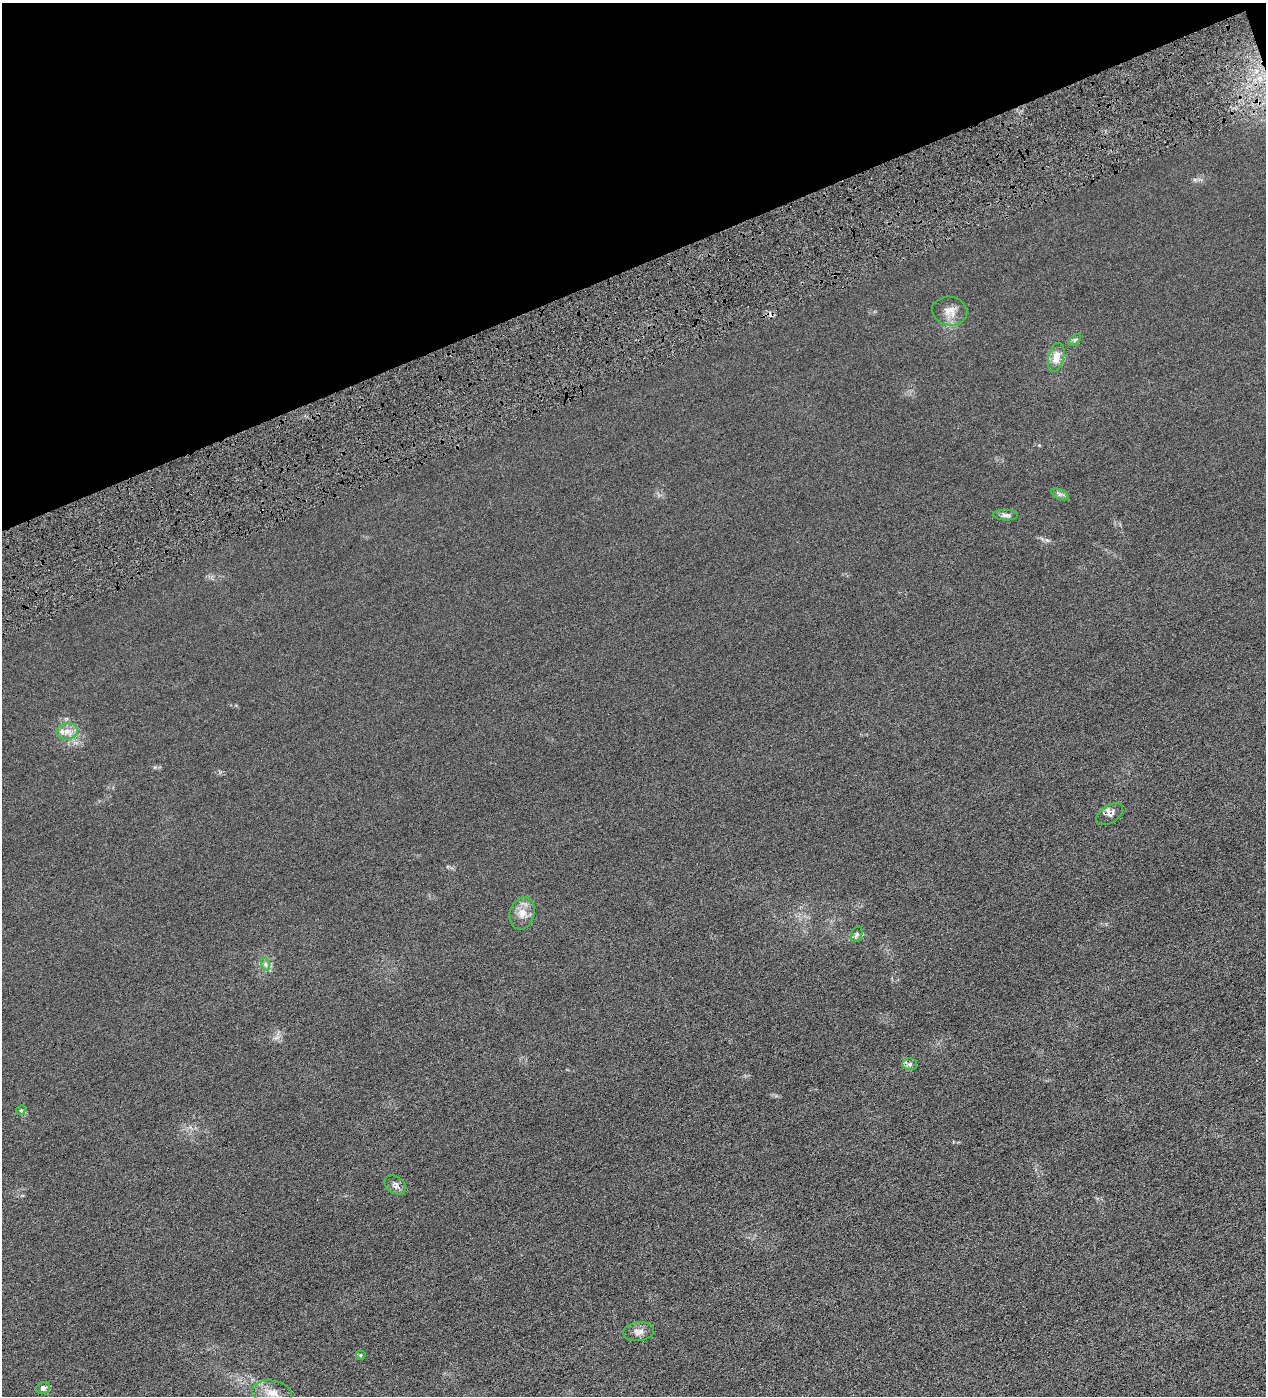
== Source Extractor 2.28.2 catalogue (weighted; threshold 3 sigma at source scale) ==
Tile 3 of 4 x 4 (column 3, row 1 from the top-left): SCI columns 2692-3955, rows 4182-5575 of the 5513 x 5577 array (HDU 1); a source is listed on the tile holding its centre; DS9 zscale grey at full resolution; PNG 1268 x 1398 px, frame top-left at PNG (2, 3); each listed source drawn as its Kron ellipse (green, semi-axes under 4 px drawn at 4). Shown black and unused: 19% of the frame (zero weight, under 4 of 8 exposures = <1% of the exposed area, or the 3 px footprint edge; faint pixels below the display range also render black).
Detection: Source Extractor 2.28.2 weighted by HDU 2 'WHT'; one run over the whole footprint, this tile lists its part. Background 0.0133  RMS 0.0042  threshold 0.0173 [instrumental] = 3 sigma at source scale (4.09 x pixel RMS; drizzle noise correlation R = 1.36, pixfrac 0.8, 0.05/0.05 arcsec/px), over >= 5 px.
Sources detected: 18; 1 cosmic-ray / hot-pixel residue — neither listed nor drawn; the other 17 listed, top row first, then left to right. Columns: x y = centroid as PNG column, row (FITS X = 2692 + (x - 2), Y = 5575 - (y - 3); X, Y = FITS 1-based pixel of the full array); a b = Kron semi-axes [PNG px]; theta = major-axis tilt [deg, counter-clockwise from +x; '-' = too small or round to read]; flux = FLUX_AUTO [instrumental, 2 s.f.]
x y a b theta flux
950 311 17 14 -9 3.7
1075 340 7 4 45 0.67
1056 357 15 8 76 4.3
1060 494 9 5 -25 0.96
1005 515 12 5 -2 1.2
67 731 10 8 10 2.7
1109 814 15 8 33 1.9
522 913 16 12 74 3.7
857 934 8 5 71 0.8
265 964 7 4 -71 0.76
910 1064 7 6 - 0.96
21 1110 5 4 - 0.47
395 1185 11 8 -33 1.7
639 1332 15 9 6 2.2
361 1355 5 4 - 0.51
43 1388 7 5 19 2
272 1393 20 11 -9 5.6